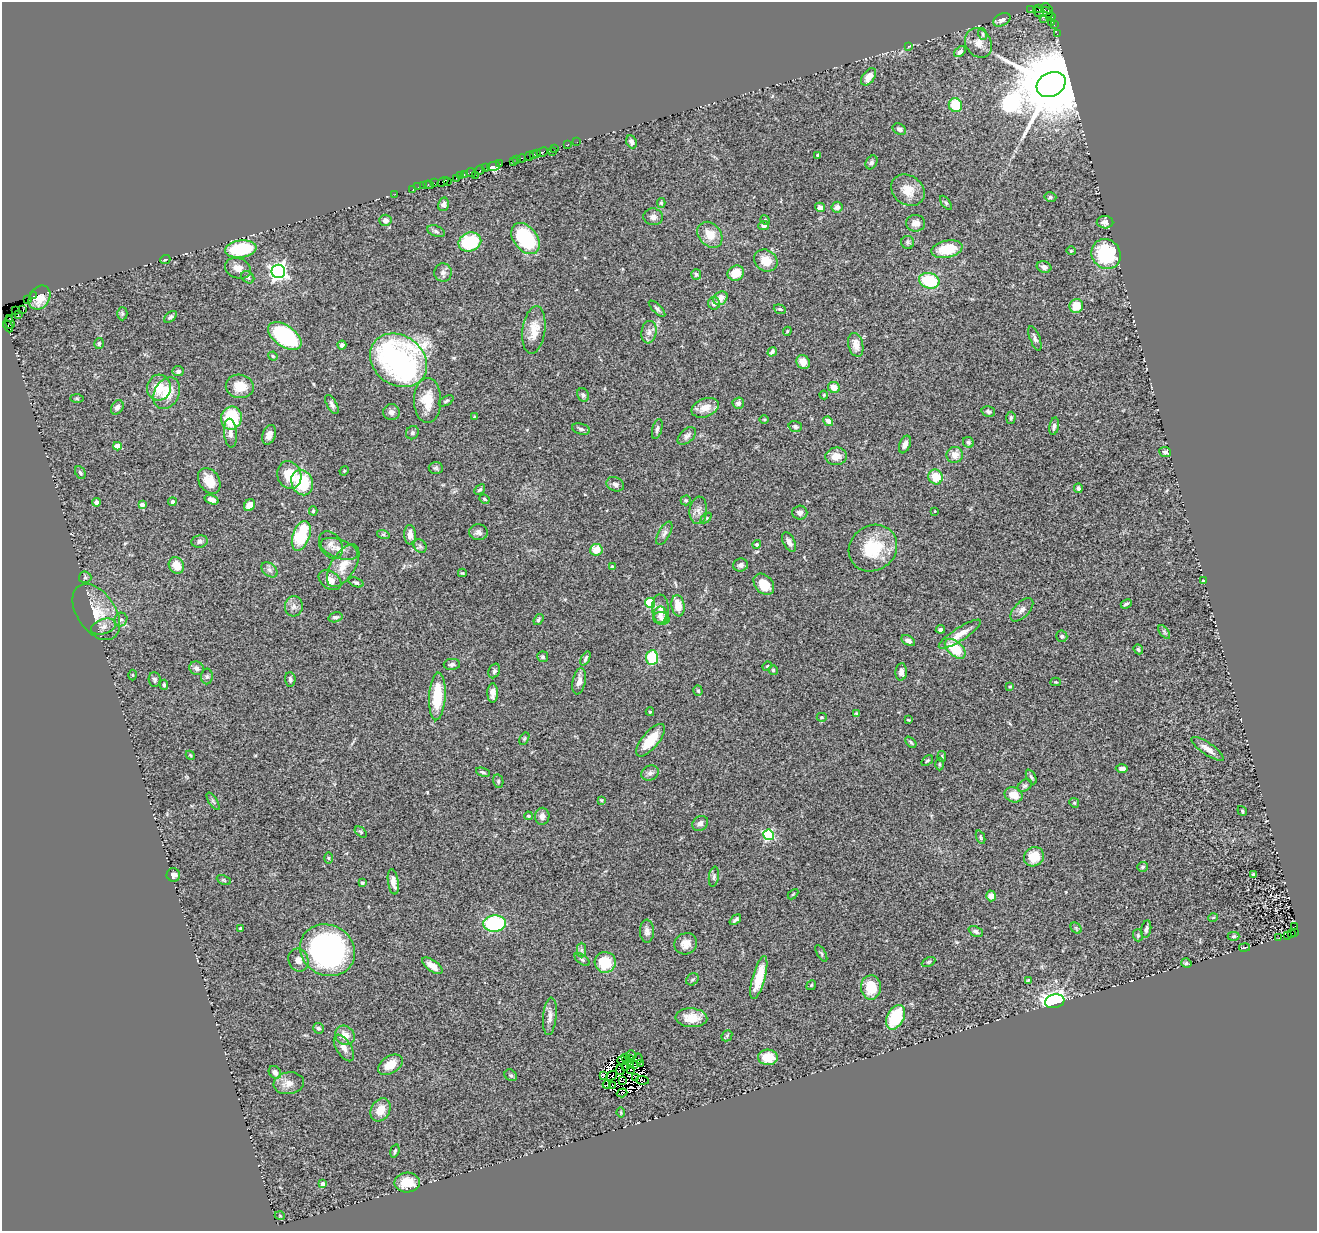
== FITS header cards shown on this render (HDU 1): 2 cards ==
NAXIS1  =                 1315
NAXIS2  =                 1229

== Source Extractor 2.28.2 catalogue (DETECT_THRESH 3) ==
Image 1315 x 1229 px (HDU 1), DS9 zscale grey, 1 PNG px = 1 image px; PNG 1319 x 1233 px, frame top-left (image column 1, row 1229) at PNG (2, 2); each listed source drawn as its Kron ellipse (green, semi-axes under 4 px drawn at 4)
Background 0.903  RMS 0.11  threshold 0.318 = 3 sigma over >= 5 px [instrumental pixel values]
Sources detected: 351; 11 with non-positive FLUX_AUTO (blend fragments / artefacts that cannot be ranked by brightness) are neither listed nor drawn; the other 340 listed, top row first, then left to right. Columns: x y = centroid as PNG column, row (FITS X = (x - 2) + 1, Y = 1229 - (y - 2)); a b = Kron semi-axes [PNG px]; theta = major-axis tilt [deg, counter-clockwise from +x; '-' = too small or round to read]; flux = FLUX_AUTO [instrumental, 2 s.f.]
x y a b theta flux
1039 8 4 2 - 40
1047 8 6 3 -40 91
1030 10 3 2 - 210
1039 12 5 2 - 8.3
1047 12 6 2 -39 58
1051 16 5 4 - 320
1043 19 3 2 - 37
1002 20 9 6 27 29
1052 22 3 2 - 11
1054 25 2 2 - 59
983 34 6 3 -70 8.7
1057 34 3 2 - 8
978 43 16 12 -56 70
909 46 4 2 - 4.7
960 52 6 4 38 22
869 77 10 6 53 64
1051 84 15 12 27 110000
955 105 7 6 - 200
899 129 7 5 -29 25
577 142 2 2 - 14
631 142 7 5 -66 31
568 144 3 2 - 11
555 148 4 2 - 20
552 151 2 2 - 36
542 152 6 3 27 81
537 153 2 2 - 93
533 154 3 3 - 49
818 155 3 3 - 12
530 156 5 2 - 100
522 158 4 3 - 89
517 159 3 3 - 30
513 162 3 2 - 28
871 162 7 5 59 16
500 164 3 2 - 21
494 166 7 4 13 400
486 168 3 2 - 57
480 170 4 2 - 56
471 173 5 3 - 140
464 174 3 2 - 160
460 175 2 2 - 17
475 175 2 2 - 45
456 178 2 2 - 6
448 181 2 2 - 2.7
443 182 6 2 34 8.5
434 183 3 2 - 7.2
429 185 5 3 - 14
423 186 3 2 - 18
418 187 2 2 - 6.5
413 189 2 2 - 36
908 190 18 14 -37 110
395 194 2 2 - 28
1050 197 6 5 - 13
661 203 5 4 - 11
946 203 8 4 -54 12
443 204 7 5 75 21
820 207 5 4 - 31
837 207 5 5 - 30
653 217 9 8 - 34
385 220 6 5 - 35
765 220 5 4 - 7.1
1105 222 8 6 -1 40
915 223 9 8 - 52
764 225 5 4 - 23
436 231 9 5 -21 20
710 235 14 11 -49 110
525 239 17 11 -53 450
470 242 11 9 21 370
908 242 6 6 - 17
241 249 16 8 7 430
947 249 15 8 11 190
1071 251 5 4 - 8
1106 254 15 14 - 420
165 260 5 3 - 6.1
766 261 12 10 -33 120
1044 267 7 5 -19 30
238 268 13 10 -21 59
278 271 6 6 - 3100
443 273 9 8 - 28
736 273 8 7 - 130
696 274 5 5 - 11
248 277 7 5 -42 16
929 281 10 7 -16 330
33 296 3 2 - 20
40 298 13 10 58 65
720 298 8 6 41 54
28 300 4 3 - 120
714 303 6 6 - 28
1076 306 7 6 - 110
657 309 11 4 -45 17
780 309 6 4 -19 11
23 310 2 2 - 32
15 311 2 2 - 2.4
18 314 3 2 - 55
122 314 6 5 - 12
170 317 7 4 43 16
9 318 3 2 - 31
10 323 6 3 -71 91
8 326 7 3 -66 150
534 330 24 11 82 120
787 331 4 3 - 7.2
649 332 11 7 82 37
285 336 19 10 -35 700
1035 338 13 5 -69 23
99 344 5 4 - 14
342 345 4 4 - 21
856 345 12 7 -77 64
772 352 5 3 - 17
273 356 5 4 - 8.8
398 360 30 25 -36 2100
803 362 7 6 - 59
178 371 5 5 - 26
240 386 14 11 -9 130
834 387 6 5 - 68
159 388 13 12 - 140
167 393 17 12 63 160
583 395 7 5 -60 16
824 395 4 4 - 7.3
77 398 7 4 -1 8
427 400 22 13 -89 180
446 401 8 4 27 14
738 403 6 5 - 21
332 404 10 5 -62 25
117 407 8 5 57 28
705 408 14 9 22 85
391 412 8 8 - 31
988 412 7 5 -16 16
474 417 4 3 - 5
231 418 11 10 - 350
1011 418 6 4 87 13
764 420 5 3 - 7
828 421 5 4 - 42
795 426 7 5 -15 16
1054 426 9 4 79 22
581 429 9 5 -16 19
657 429 10 4 75 22
230 433 14 6 -85 42
412 433 7 6 - 14
269 435 10 6 69 41
687 436 11 6 43 27
968 442 6 5 - 15
905 444 9 5 67 31
117 446 4 4 - 110
1165 452 6 5 - 21
955 455 8 8 - 72
836 456 11 8 5 76
436 468 7 6 - 15
344 471 5 4 - 7.9
80 473 7 5 -61 17
289 475 14 12 -71 150
936 477 7 7 - 130
209 481 14 10 -58 110
302 483 13 10 -67 320
615 484 9 7 -21 27
1078 488 5 4 - 18
480 490 6 3 42 11
485 499 5 3 - 10
211 500 7 4 -20 29
686 500 5 4 - 11
97 502 4 4 - 20
172 502 4 4 - 16
142 505 4 4 - 62
249 505 6 5 - 67
698 510 14 9 85 46
313 511 4 4 - 11
935 511 3 2 - 4.5
800 513 7 7 - 26
706 518 6 4 43 9.2
478 532 9 7 -4 27
664 533 13 5 61 25
383 534 6 4 -19 10
410 535 9 6 -87 58
301 536 15 8 71 340
199 541 8 6 10 24
789 542 10 5 -63 36
757 544 4 4 - 12
331 545 15 10 -59 53
420 546 7 6 - 18
873 548 25 22 36 310
339 549 19 9 -20 74
596 550 6 5 - 100
176 565 8 7 - 98
741 565 7 6 - 26
343 566 24 12 59 130
612 567 4 3 - 17
269 570 9 6 -42 25
462 573 4 3 - 7.4
85 577 6 5 - 12
330 580 12 8 -34 56
1203 581 3 2 - 5.7
356 582 8 4 -21 14
764 584 12 9 -49 140
650 603 5 5 - 340
1126 604 5 3 - 12
294 606 10 9 - 38
678 606 10 6 -82 95
661 609 14 8 -85 52
1022 610 14 7 46 36
96 612 31 19 -56 190
660 615 8 7 - 31
335 617 7 5 14 19
661 618 8 6 -12 25
121 620 7 6 - 19
538 620 6 4 54 13
104 627 13 7 18 39
940 629 4 3 - 17
1164 632 8 4 -54 14
960 634 25 6 32 94
1062 636 6 5 - 15
908 641 7 4 -29 27
955 649 12 7 -42 240
1138 649 5 4 - 11
543 657 5 5 - 13
585 658 7 3 63 16
652 658 7 6 - 310
452 664 8 5 4 20
767 666 5 4 - 7.1
197 668 7 6 - 32
773 670 5 4 - 9.3
494 671 7 5 63 17
901 672 8 5 86 27
133 675 5 3 - 6
207 676 8 6 -90 16
290 679 7 5 -86 19
154 680 7 6 - 15
579 681 13 6 78 53
1056 682 5 4 - 7.3
164 685 5 4 - 15
1010 687 4 4 - 7.3
698 690 5 4 - 12
493 693 10 5 90 44
437 696 24 8 87 270
650 712 4 3 - 9.7
857 713 3 2 - 7.6
822 717 5 4 - 7.8
908 720 4 2 - 6.3
524 739 6 4 59 9
650 740 20 8 50 180
911 742 6 3 -45 10
1207 749 19 6 -34 59
190 755 5 3 - 6.9
942 757 5 4 - 7.7
927 761 6 4 39 10
939 764 6 4 -89 11
1122 768 6 4 1 25
483 772 7 4 -18 12
650 773 9 7 26 25
1031 777 8 4 -62 15
498 781 7 5 -79 12
1025 786 8 5 36 14
1013 795 9 7 -22 80
601 800 4 4 - 7.2
213 801 10 4 -56 14
1074 803 5 4 - 9.8
1242 811 5 4 - 9.2
528 816 4 4 - 12
542 816 8 7 - 27
700 823 8 7 - 34
361 832 7 4 -36 11
768 835 5 5 - 760
981 837 7 4 -68 11
1034 857 10 9 - 150
329 858 5 3 - 7.5
1143 867 5 5 - 14
173 875 7 6 - 36
1253 875 4 3 - 12
714 877 10 5 81 19
224 880 7 4 -25 9.9
393 882 12 5 -81 58
362 883 3 3 - 11
793 894 6 3 45 8.1
991 896 5 5 - 42
1213 918 5 3 - 5.6
735 920 6 3 39 17
495 923 11 8 3 590
1295 926 3 2 - 60
240 928 3 3 - 8.2
1076 928 6 5 - 11
1146 929 9 5 80 19
647 931 11 7 -89 35
976 931 8 5 -25 16
1294 932 3 3 - 110
1291 934 3 2 - 85
1138 935 6 5 - 12
1288 935 3 2 - 73
1234 936 6 4 0 11
1279 938 2 2 - 3.8
686 944 11 10 - 61
1244 947 5 2 - 6
327 950 28 25 -28 1600
581 950 7 4 90 14
821 953 9 4 -60 12
298 960 12 10 -67 41
582 960 9 4 -37 15
605 962 10 10 - 210
928 962 7 4 26 9.9
1186 963 5 4 - 13
432 966 12 5 -35 60
759 977 22 6 75 170
692 979 7 5 42 14
1028 980 3 3 - 6.8
811 985 5 4 - 9.6
871 987 12 10 -90 180
1055 1001 10 7 13 2600
550 1016 19 7 84 48
896 1017 13 8 63 310
691 1018 16 9 -3 100
318 1028 5 5 - 16
345 1035 10 9 - 69
727 1036 6 5 - 11
344 1048 15 7 -58 48
631 1055 5 3 - 36
768 1057 10 7 -2 150
626 1058 4 2 - 5.7
629 1059 2 2 - 20
638 1059 5 3 - 15
622 1061 5 3 - 3.3
631 1063 4 3 - 31
635 1064 3 2 - 17
641 1064 4 2 - 10
390 1065 13 8 31 120
625 1067 3 2 - 6.3
630 1069 2 2 - 8.3
620 1070 5 2 - 6.1
275 1072 7 5 -47 37
511 1075 6 5 - 13
604 1076 3 2 - 6.4
612 1076 6 2 43 6.6
635 1078 3 2 - 14
642 1080 7 2 -8 17
623 1081 2 2 - 5.2
289 1083 15 11 9 62
607 1085 4 2 - 23
613 1086 4 2 - 6.5
622 1093 5 2 - 22
380 1110 12 9 61 99
621 1113 5 3 - 7.7
395 1151 7 3 74 13
407 1183 13 10 4 120
323 1184 4 4 - 41
280 1216 5 3 - 5.2
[11 non-positive-flux detections neither listed nor drawn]